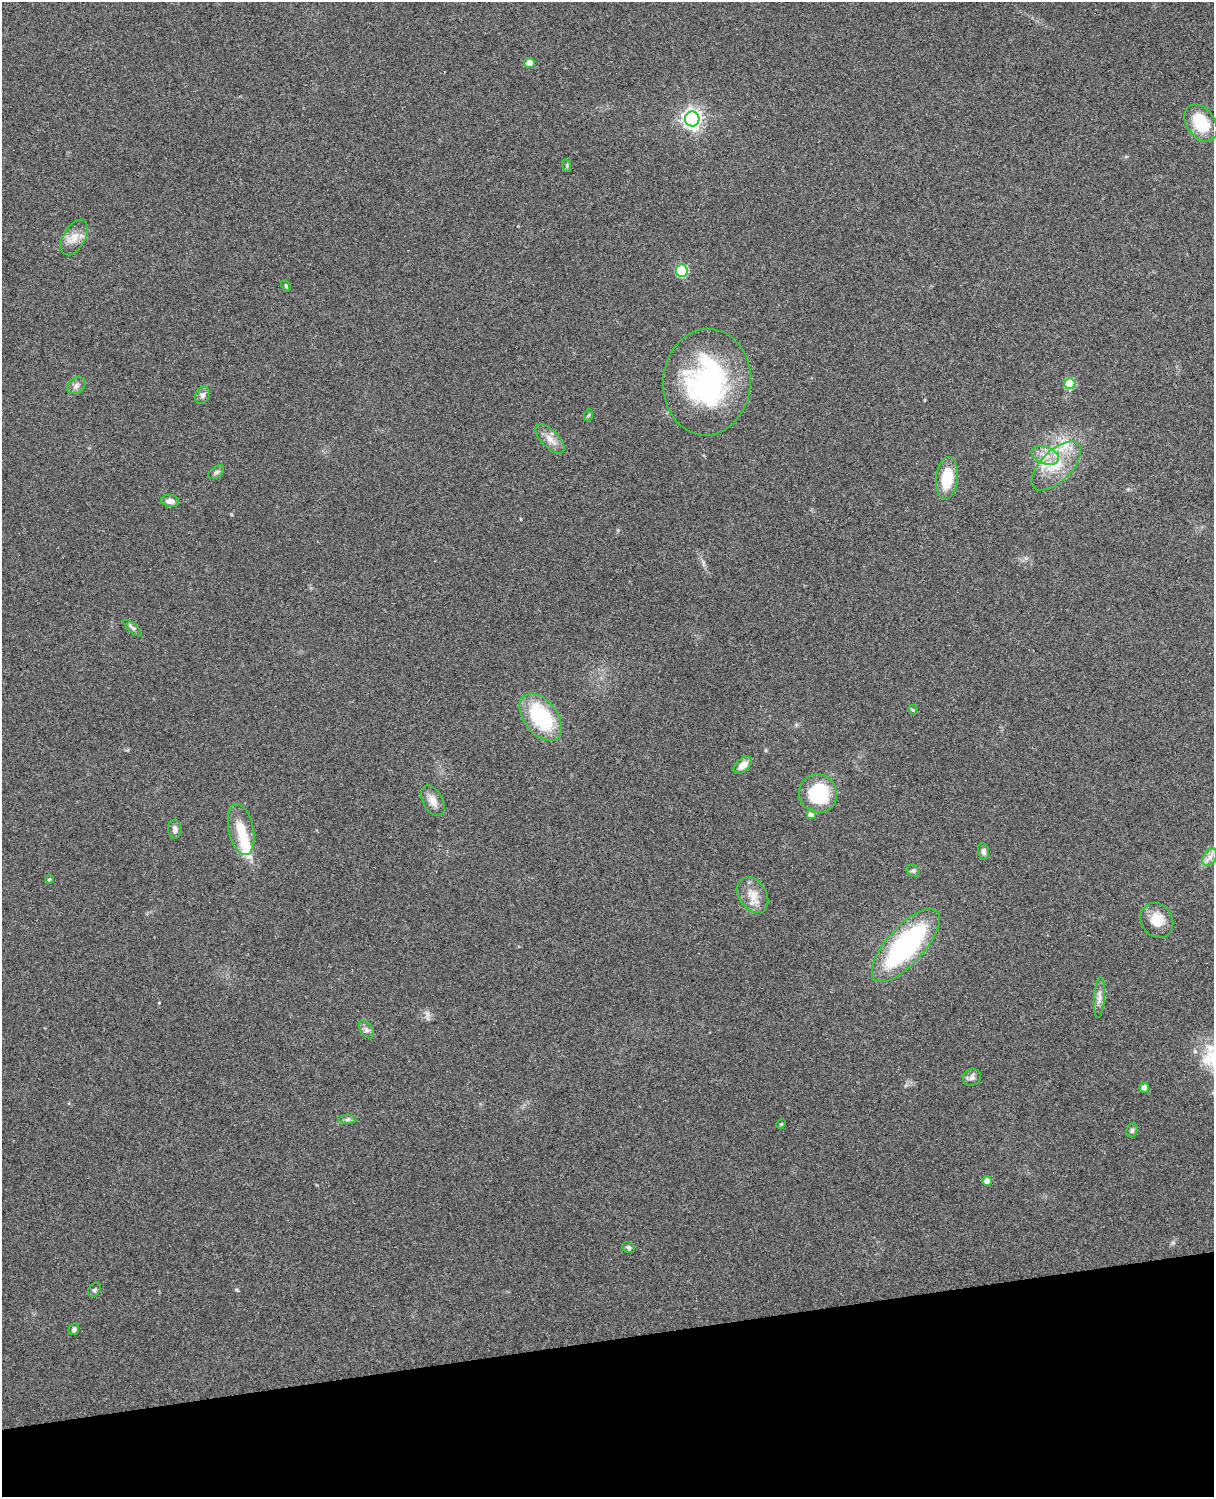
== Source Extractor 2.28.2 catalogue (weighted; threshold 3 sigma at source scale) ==
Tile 10 of 4 x 3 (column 2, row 3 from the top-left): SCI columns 1331-2542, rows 165-1659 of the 5087 x 4928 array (HDU 1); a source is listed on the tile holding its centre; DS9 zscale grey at full resolution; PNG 1216 x 1499 px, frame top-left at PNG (2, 2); each listed source drawn as its Kron ellipse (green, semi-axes under 4 px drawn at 4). Shown black and unused: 10% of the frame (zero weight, under 3 of 4 exposures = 6% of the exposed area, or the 3 px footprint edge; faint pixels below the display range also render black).
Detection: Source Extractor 2.28.2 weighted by HDU 2 'WHT'; one run over the whole footprint, this tile lists its part. Background 0.281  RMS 0.0092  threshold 0.0415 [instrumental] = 3 sigma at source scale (4.5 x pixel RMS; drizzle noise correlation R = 1.50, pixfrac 1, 0.05/0.05 arcsec/px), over >= 5 px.
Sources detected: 49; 4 inside a brighter listed object's ellipse — not listed separately; the other 45 listed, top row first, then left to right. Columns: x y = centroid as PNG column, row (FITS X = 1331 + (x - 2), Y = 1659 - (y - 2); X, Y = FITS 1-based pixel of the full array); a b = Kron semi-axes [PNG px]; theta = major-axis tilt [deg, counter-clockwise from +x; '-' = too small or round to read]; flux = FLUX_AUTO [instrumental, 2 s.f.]
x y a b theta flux
529 63 5 5 - 9.3
692 119 7 7 - 460
1201 123 20 14 -54 35
567 166 6 4 -73 1.4
74 238 19 11 60 11
682 271 6 6 - 65
286 286 6 4 -62 1.2
707 382 53 44 86 170
1070 383 5 5 - 42
76 386 10 7 36 3.8
203 395 9 7 59 3.5
589 415 6 4 69 1.2
550 439 18 8 -45 9
1045 455 14 8 -20 9.5
1056 466 31 15 45 30
216 472 9 5 37 2.4
947 478 21 11 83 29
170 501 9 6 -9 5.1
132 628 11 4 -41 2.2
913 710 5 4 - 0.95
541 717 27 16 -52 70
743 765 11 6 41 8.6
818 794 19 19 - 54
433 801 16 10 -62 8.3
811 814 5 5 - 8.4
175 829 9 6 -85 4.1
241 829 26 12 -77 21
983 851 8 5 -77 3.1
1210 857 10 6 61 4.6
913 871 7 5 -43 1.8
49 879 4 3 - 1.3
753 895 19 13 -58 14
1157 920 18 15 -56 18
906 945 46 18 48 150
1099 997 20 5 86 5.7
366 1030 10 6 -53 3.2
972 1077 9 8 - 3.7
1144 1088 5 4 - 10
348 1120 9 4 0 2.1
781 1124 5 4 - 0.97
1132 1130 7 5 77 2
987 1181 5 4 - 7.7
628 1247 6 5 - 2.2
95 1290 8 5 55 2
74 1329 6 5 - 2.6